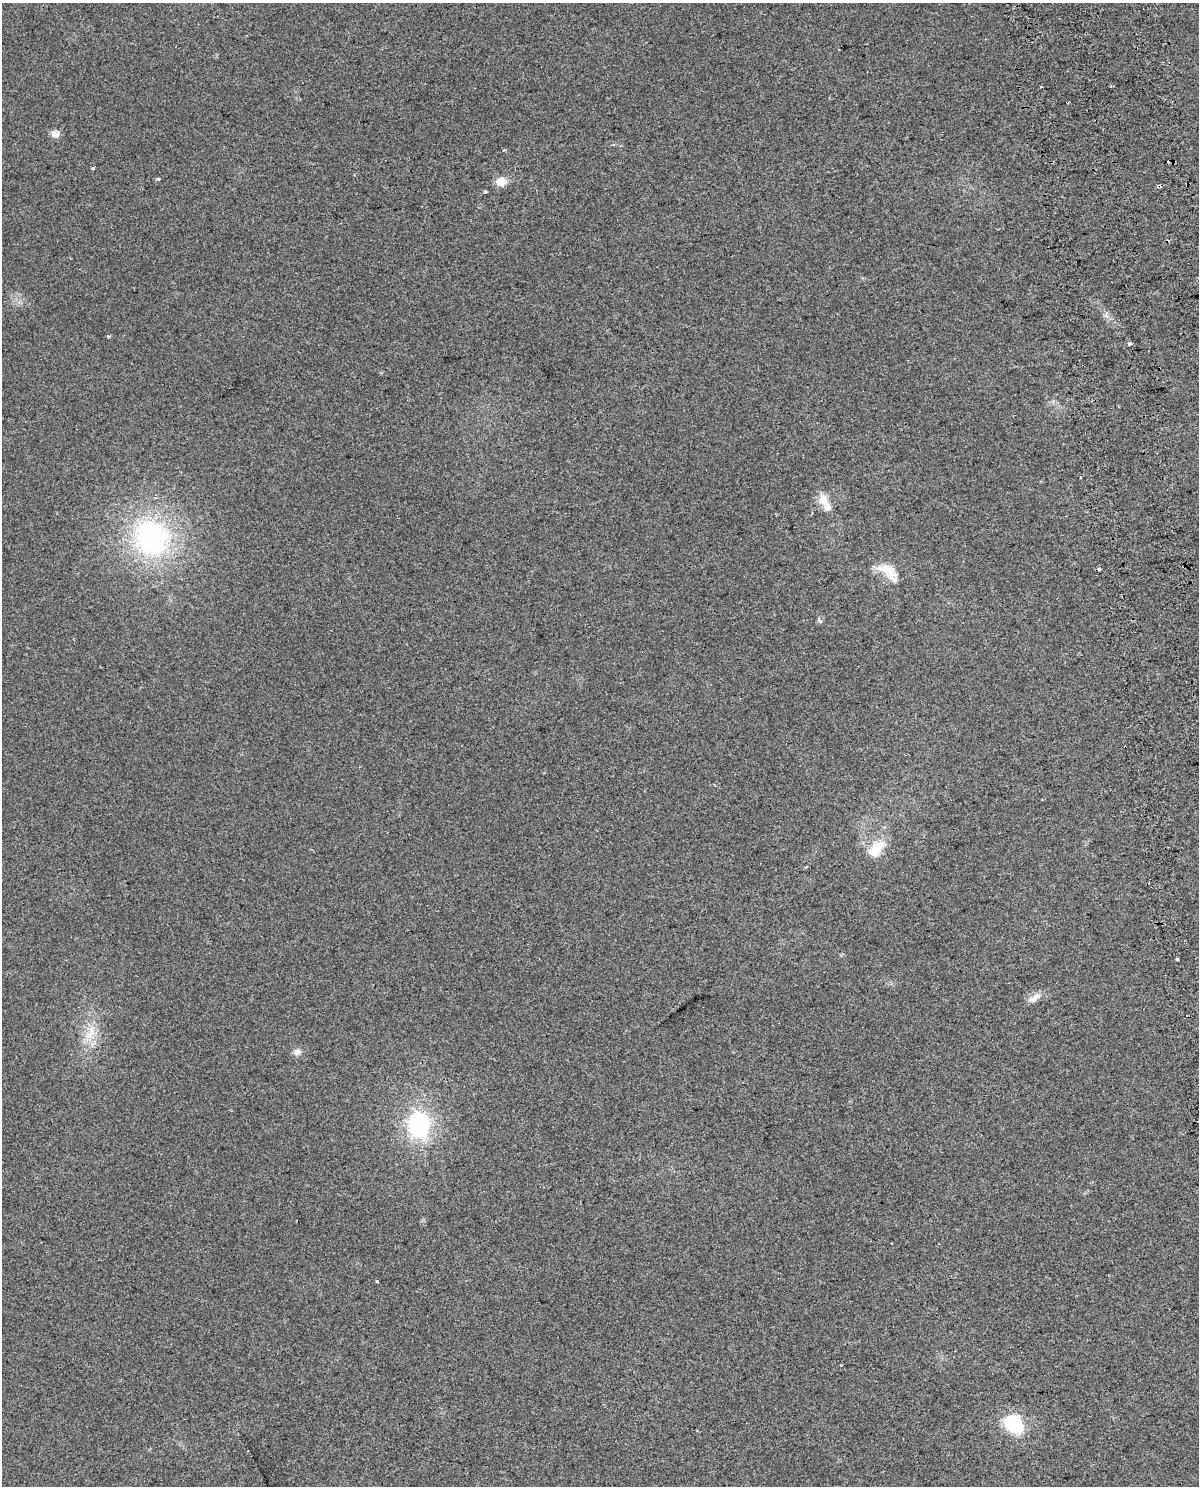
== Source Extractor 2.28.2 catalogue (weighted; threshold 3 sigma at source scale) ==
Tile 6 of 4 x 3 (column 2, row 2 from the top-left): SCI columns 1252-2448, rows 1518-3001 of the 4897 x 4562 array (HDU 1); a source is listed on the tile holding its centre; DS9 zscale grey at full resolution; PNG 1201 x 1488 px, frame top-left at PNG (2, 3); no overlay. Shown black and unused: <1% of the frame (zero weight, under 2 of 3 exposures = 3% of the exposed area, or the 3 px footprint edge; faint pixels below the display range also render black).
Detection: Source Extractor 2.28.2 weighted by HDU 2 'WHT'; one run over the whole footprint, this tile lists its part. Background 0.0239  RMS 0.0069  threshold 0.0309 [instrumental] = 3 sigma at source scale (4.5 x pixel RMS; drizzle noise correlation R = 1.50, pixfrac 1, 0.0396/0.0396 arcsec/px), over >= 5 px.
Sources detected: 32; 9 cosmic-ray / hot-pixel residue — not listed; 1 inside a brighter listed object's ellipse — not listed separately; the other 22 listed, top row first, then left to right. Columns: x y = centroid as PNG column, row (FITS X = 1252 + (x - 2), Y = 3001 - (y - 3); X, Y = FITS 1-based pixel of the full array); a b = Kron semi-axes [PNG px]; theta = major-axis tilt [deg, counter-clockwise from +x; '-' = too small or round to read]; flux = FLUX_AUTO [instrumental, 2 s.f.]
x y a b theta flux
55 134 11 8 6 3.6
158 179 3 3 - 1.5
501 181 9 8 - 11
485 191 4 3 - 0.94
108 337 3 3 - 4
1129 344 4 3 - 2.5
823 500 18 11 -69 8
151 537 53 49 -53 120
1099 569 3 3 - 4.9
891 573 28 12 -66 11
819 621 8 5 -35 1.3
1041 800 3 3 - 1.8
876 849 26 14 51 14
806 867 4 3 - 1
1177 959 3 3 - 4
1034 998 22 7 34 4.7
89 1035 17 8 39 7.9
297 1052 10 8 32 3
419 1125 33 26 -82 62
377 1281 3 3 - 1.5
841 1365 3 2 - 0.66
1014 1424 23 17 -40 33